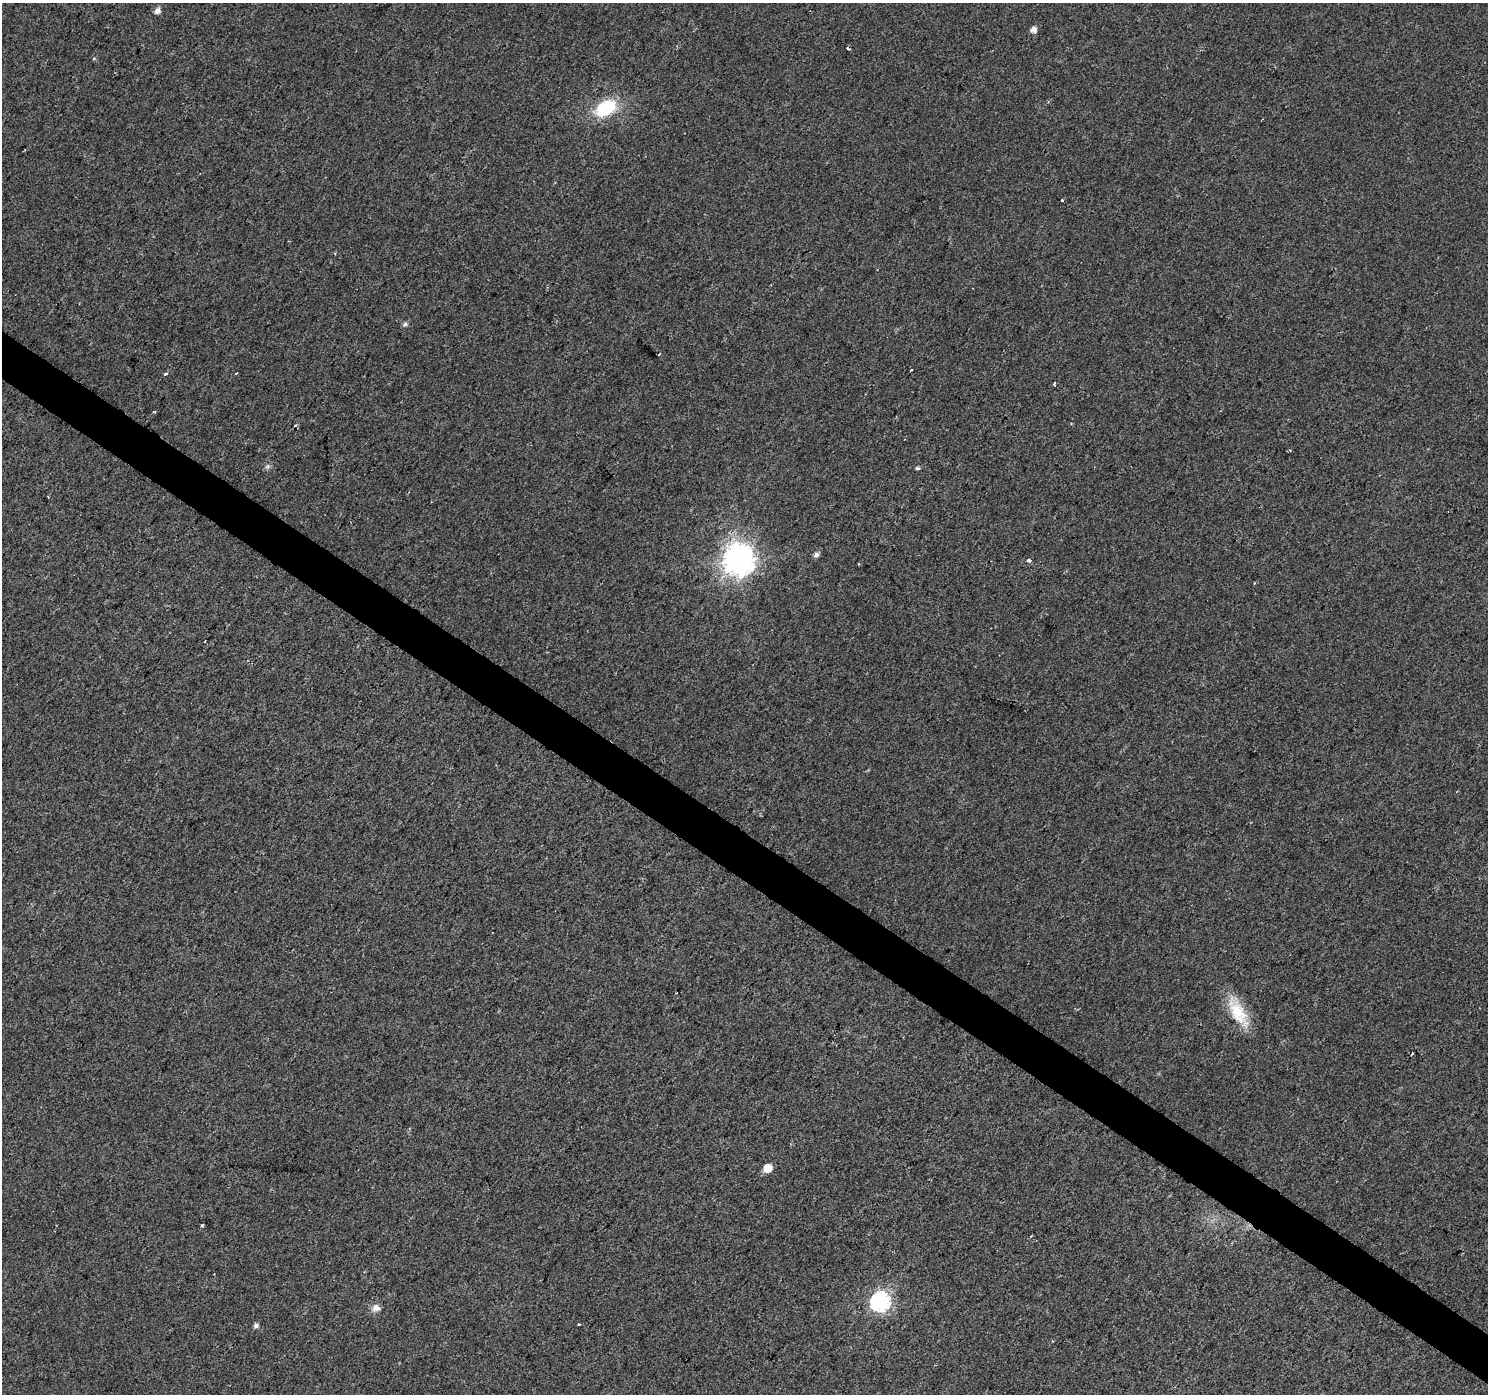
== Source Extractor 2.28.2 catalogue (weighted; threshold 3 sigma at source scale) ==
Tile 6 of 4 x 4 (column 2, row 2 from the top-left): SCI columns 1487-2972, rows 2966-4357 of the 5950 x 5998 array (HDU 1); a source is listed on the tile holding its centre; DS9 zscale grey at full resolution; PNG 1490 x 1396 px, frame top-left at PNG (2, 3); no overlay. Shown black and unused: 3% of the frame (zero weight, under 2 of 3 exposures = <1% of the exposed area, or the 3 px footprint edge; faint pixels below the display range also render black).
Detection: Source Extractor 2.28.2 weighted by HDU 2 'WHT'; one run over the whole footprint, this tile lists its part. Background 0.00528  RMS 0.0054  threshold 0.0243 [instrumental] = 3 sigma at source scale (4.5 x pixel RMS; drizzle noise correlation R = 1.50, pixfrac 1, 0.0396/0.0396 arcsec/px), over >= 5 px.
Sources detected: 25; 2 cosmic-ray / hot-pixel residue — not listed; the other 23 listed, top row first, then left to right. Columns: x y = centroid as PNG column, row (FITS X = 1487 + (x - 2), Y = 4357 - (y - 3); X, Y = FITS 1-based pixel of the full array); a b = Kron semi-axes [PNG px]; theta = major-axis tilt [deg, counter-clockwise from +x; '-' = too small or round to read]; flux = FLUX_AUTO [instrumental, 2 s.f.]
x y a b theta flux
157 11 6 5 - 3
1034 30 6 5 - 3.4
606 108 24 15 30 27
1062 200 3 3 - 1.4
405 324 6 6 - 1.4
911 370 3 2 - 0.43
236 373 3 2 - 0.46
165 374 4 3 - 1.2
1054 384 5 3 - 0.96
268 466 7 5 46 1.2
917 468 6 4 -16 0.91
48 497 3 2 - 0.46
816 555 6 5 - 2.1
739 560 11 10 - 660
1029 560 4 3 - 1.7
676 993 2 2 - 0.33
1238 1012 43 16 -60 19
768 1168 6 5 - 11
202 1225 3 3 - 0.84
880 1302 8 8 - 160
376 1308 10 9 - 3.3
579 1324 3 2 - 0.81
256 1326 6 5 - 1.8